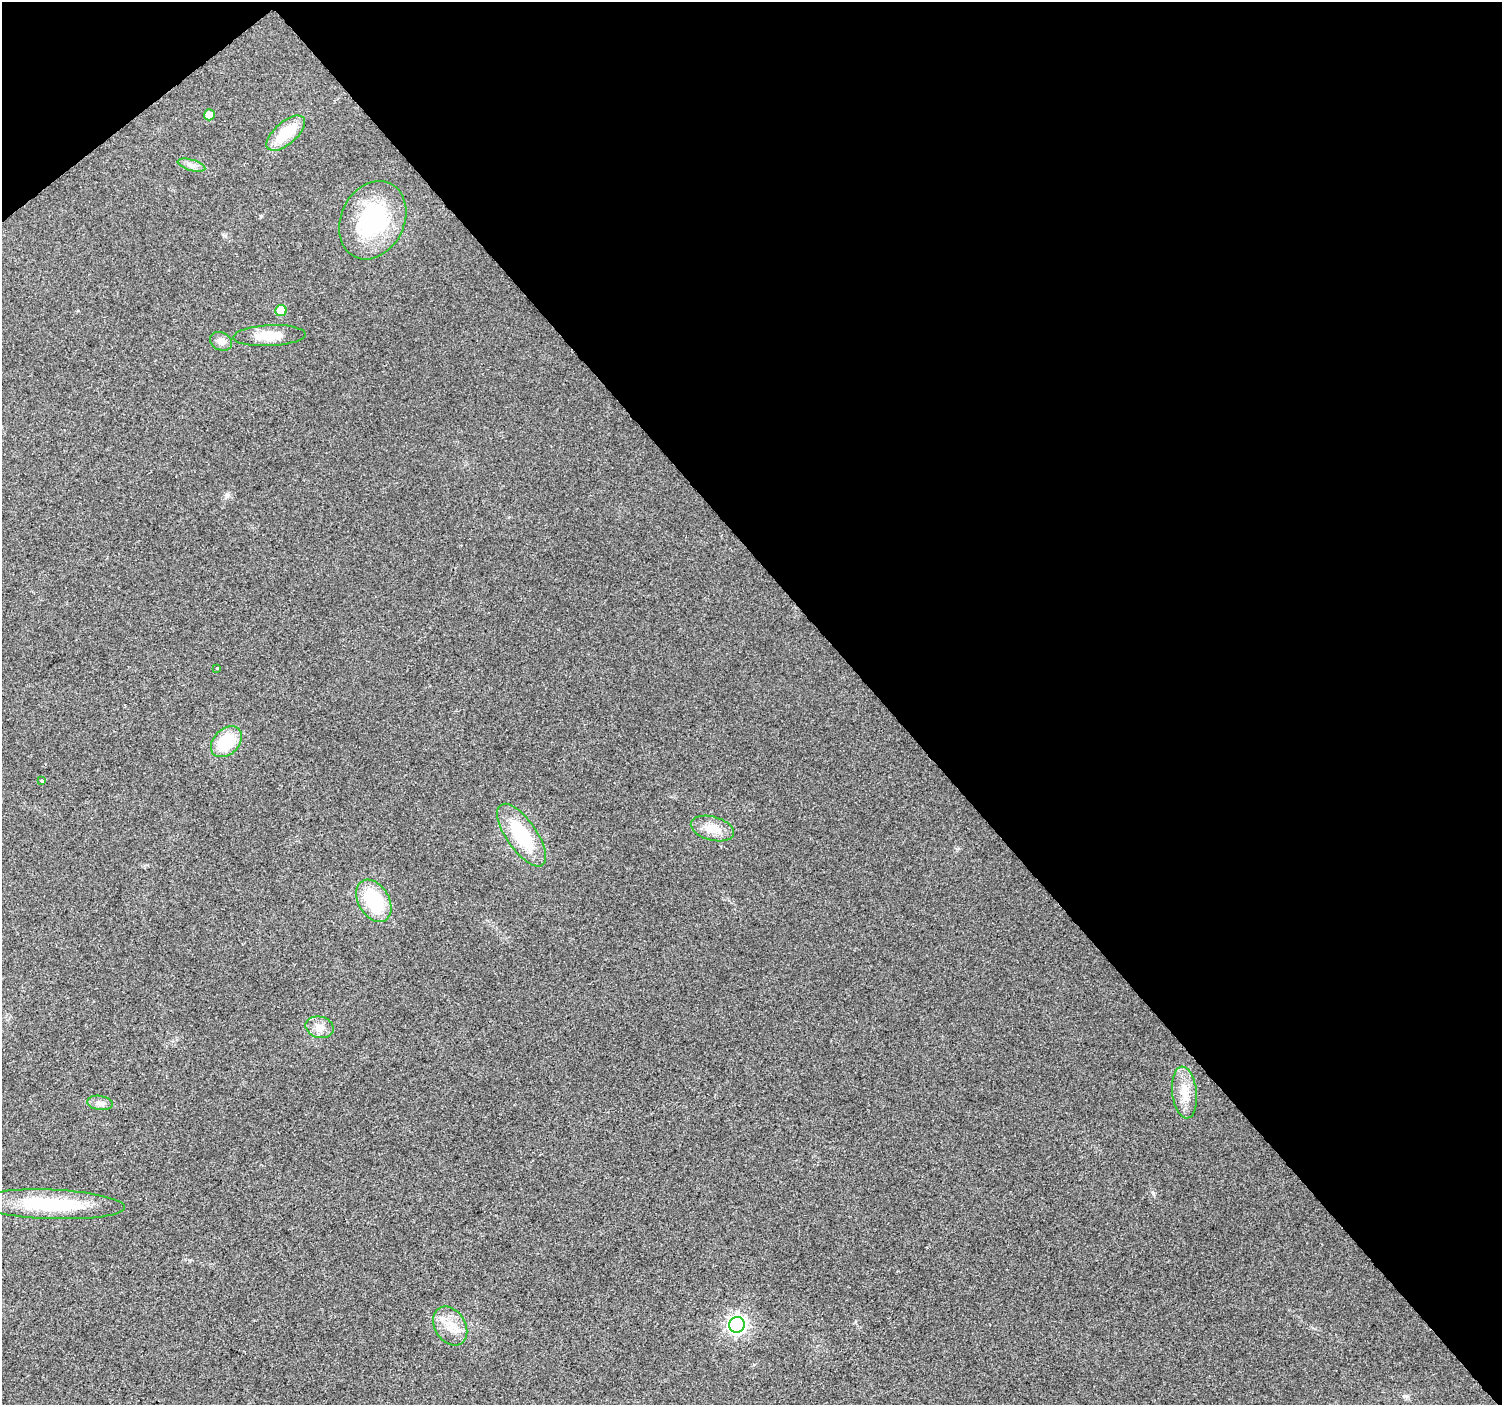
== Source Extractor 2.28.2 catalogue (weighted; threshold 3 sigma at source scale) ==
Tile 3 of 4 x 4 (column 3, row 1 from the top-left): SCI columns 3005-4504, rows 4415-5817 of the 6004 x 5959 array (HDU 1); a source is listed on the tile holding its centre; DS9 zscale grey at full resolution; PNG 1504 x 1407 px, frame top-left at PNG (2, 2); each listed source drawn as its Kron ellipse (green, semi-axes under 4 px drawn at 4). Shown black and unused: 43% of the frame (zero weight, under 2 of 3 exposures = <1% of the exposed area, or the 3 px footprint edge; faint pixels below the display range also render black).
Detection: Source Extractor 2.28.2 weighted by HDU 2 'WHT'; one run over the whole footprint, this tile lists its part. Background 0.023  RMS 0.0061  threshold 0.0276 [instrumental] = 3 sigma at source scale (4.5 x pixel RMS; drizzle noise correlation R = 1.50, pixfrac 1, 0.0396/0.0396 arcsec/px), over >= 5 px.
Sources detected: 19; all 19 listed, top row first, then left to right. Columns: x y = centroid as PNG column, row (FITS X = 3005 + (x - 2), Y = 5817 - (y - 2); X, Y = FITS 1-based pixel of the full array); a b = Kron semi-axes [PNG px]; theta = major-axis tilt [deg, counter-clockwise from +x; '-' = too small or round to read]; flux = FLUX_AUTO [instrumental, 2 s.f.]
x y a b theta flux
209 115 5 5 - 11
286 133 23 11 41 23
192 165 14 5 -16 3.1
373 220 41 31 64 62
281 311 6 5 - 17
269 336 36 10 3 13
221 341 11 9 -24 3.8
217 669 3 3 - 1.6
226 742 18 12 44 25
42 780 3 3 - 2.3
712 828 22 12 -15 11
522 835 37 15 -55 36
374 901 23 15 -59 35
320 1027 14 10 -14 5.7
1185 1093 26 12 -84 11
100 1103 13 7 -8 3.2
51 1204 74 14 -2 47
737 1325 8 7 - 260
450 1326 21 15 -58 11
Unlisted compact peaks at least as high as the median listed source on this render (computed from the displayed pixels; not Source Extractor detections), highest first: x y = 227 496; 1152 1192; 261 216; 1405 1396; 224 235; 855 1322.